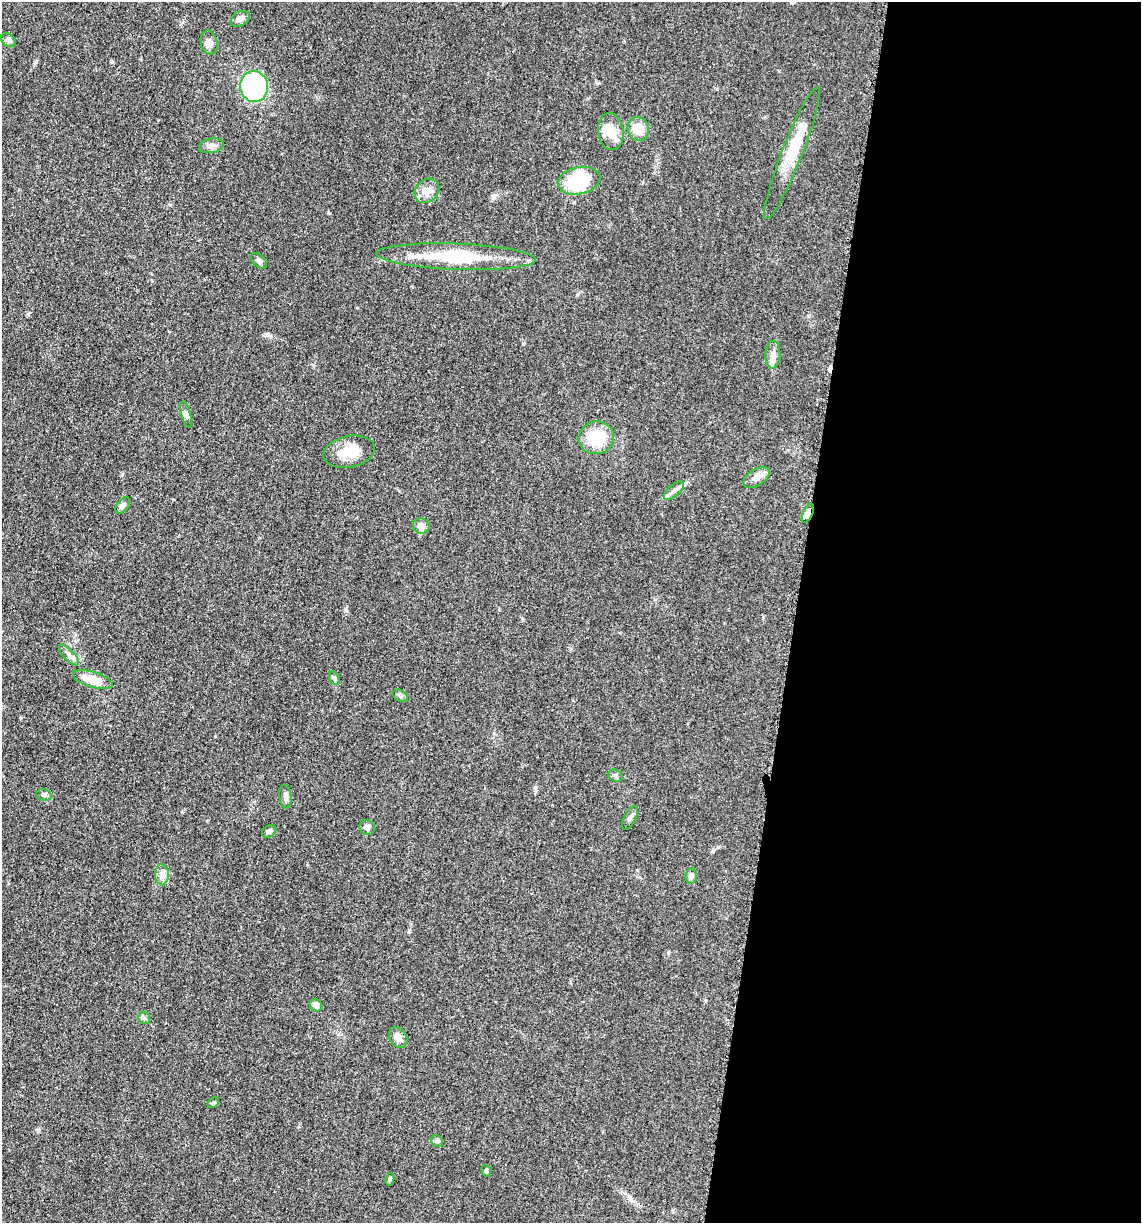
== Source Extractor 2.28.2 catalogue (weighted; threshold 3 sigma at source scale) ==
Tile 12 of 4 x 4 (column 4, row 3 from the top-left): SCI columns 3663-4801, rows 1243-2463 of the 4980 x 4921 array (HDU 1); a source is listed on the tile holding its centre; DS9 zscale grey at full resolution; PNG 1143 x 1225 px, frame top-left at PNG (2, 2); each listed source drawn as its Kron ellipse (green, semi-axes under 4 px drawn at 4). Shown black and unused: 30% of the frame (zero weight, under 3 of 5 exposures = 4% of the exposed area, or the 3 px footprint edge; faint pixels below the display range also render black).
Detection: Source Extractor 2.28.2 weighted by HDU 2 'WHT'; one run over the whole footprint, this tile lists its part. Background 0.0562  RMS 0.0059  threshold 0.0267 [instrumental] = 3 sigma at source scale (4.5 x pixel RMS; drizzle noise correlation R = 1.50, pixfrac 1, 0.05/0.05 arcsec/px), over >= 5 px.
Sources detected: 44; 2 inside a brighter object's white glare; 1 cosmic-ray / hot-pixel residue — neither listed nor drawn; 1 inside a brighter listed object's ellipse — not listed separately; the other 40 listed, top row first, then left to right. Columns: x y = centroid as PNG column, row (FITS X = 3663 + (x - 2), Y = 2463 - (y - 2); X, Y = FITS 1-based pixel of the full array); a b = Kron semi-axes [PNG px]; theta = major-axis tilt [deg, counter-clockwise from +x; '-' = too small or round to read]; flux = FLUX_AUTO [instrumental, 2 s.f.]
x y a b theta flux
240 19 10 7 29 2.7
8 40 8 6 -39 1.9
209 43 12 8 -77 3
254 86 15 14 - 90
638 129 12 10 -72 10
611 131 19 12 -83 8.1
212 146 12 7 11 2.7
792 153 71 10 68 19
579 181 21 13 12 34
427 191 13 11 45 5.2
456 257 80 13 -2 42
259 261 9 6 -43 1.7
773 355 14 7 88 3.5
186 414 13 5 -74 1.7
596 438 18 16 13 18
349 452 26 15 12 11
756 478 14 8 32 4.3
674 491 12 5 40 2.4
123 505 9 5 53 1.8
808 513 10 4 64 3.6
421 526 8 7 - 4.7
69 655 13 5 -46 2.5
334 678 7 4 -60 1.2
93 680 20 7 -17 10
400 696 8 5 -29 1.5
615 776 7 6 - 1.5
44 795 8 5 -16 1.5
286 797 12 6 -85 2.2
630 818 13 6 61 2
367 827 8 7 - 2.6
269 831 8 6 32 1.6
162 875 10 6 -89 2.8
691 876 7 6 - 2.2
316 1005 7 5 -43 2.6
144 1018 6 5 - 1.1
398 1037 11 8 -56 3.9
213 1103 6 4 44 0.82
437 1141 6 5 - 1.1
486 1171 6 4 -68 0.85
390 1179 6 4 79 1.1
Overlapping masked pixels (flux is a lower limit): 1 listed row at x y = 808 513
Unlisted compact peaks at least as high as the median listed source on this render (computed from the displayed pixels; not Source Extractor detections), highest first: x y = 112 62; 668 953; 36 62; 122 474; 268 335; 523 344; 578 294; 21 718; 346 610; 718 847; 637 870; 717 89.